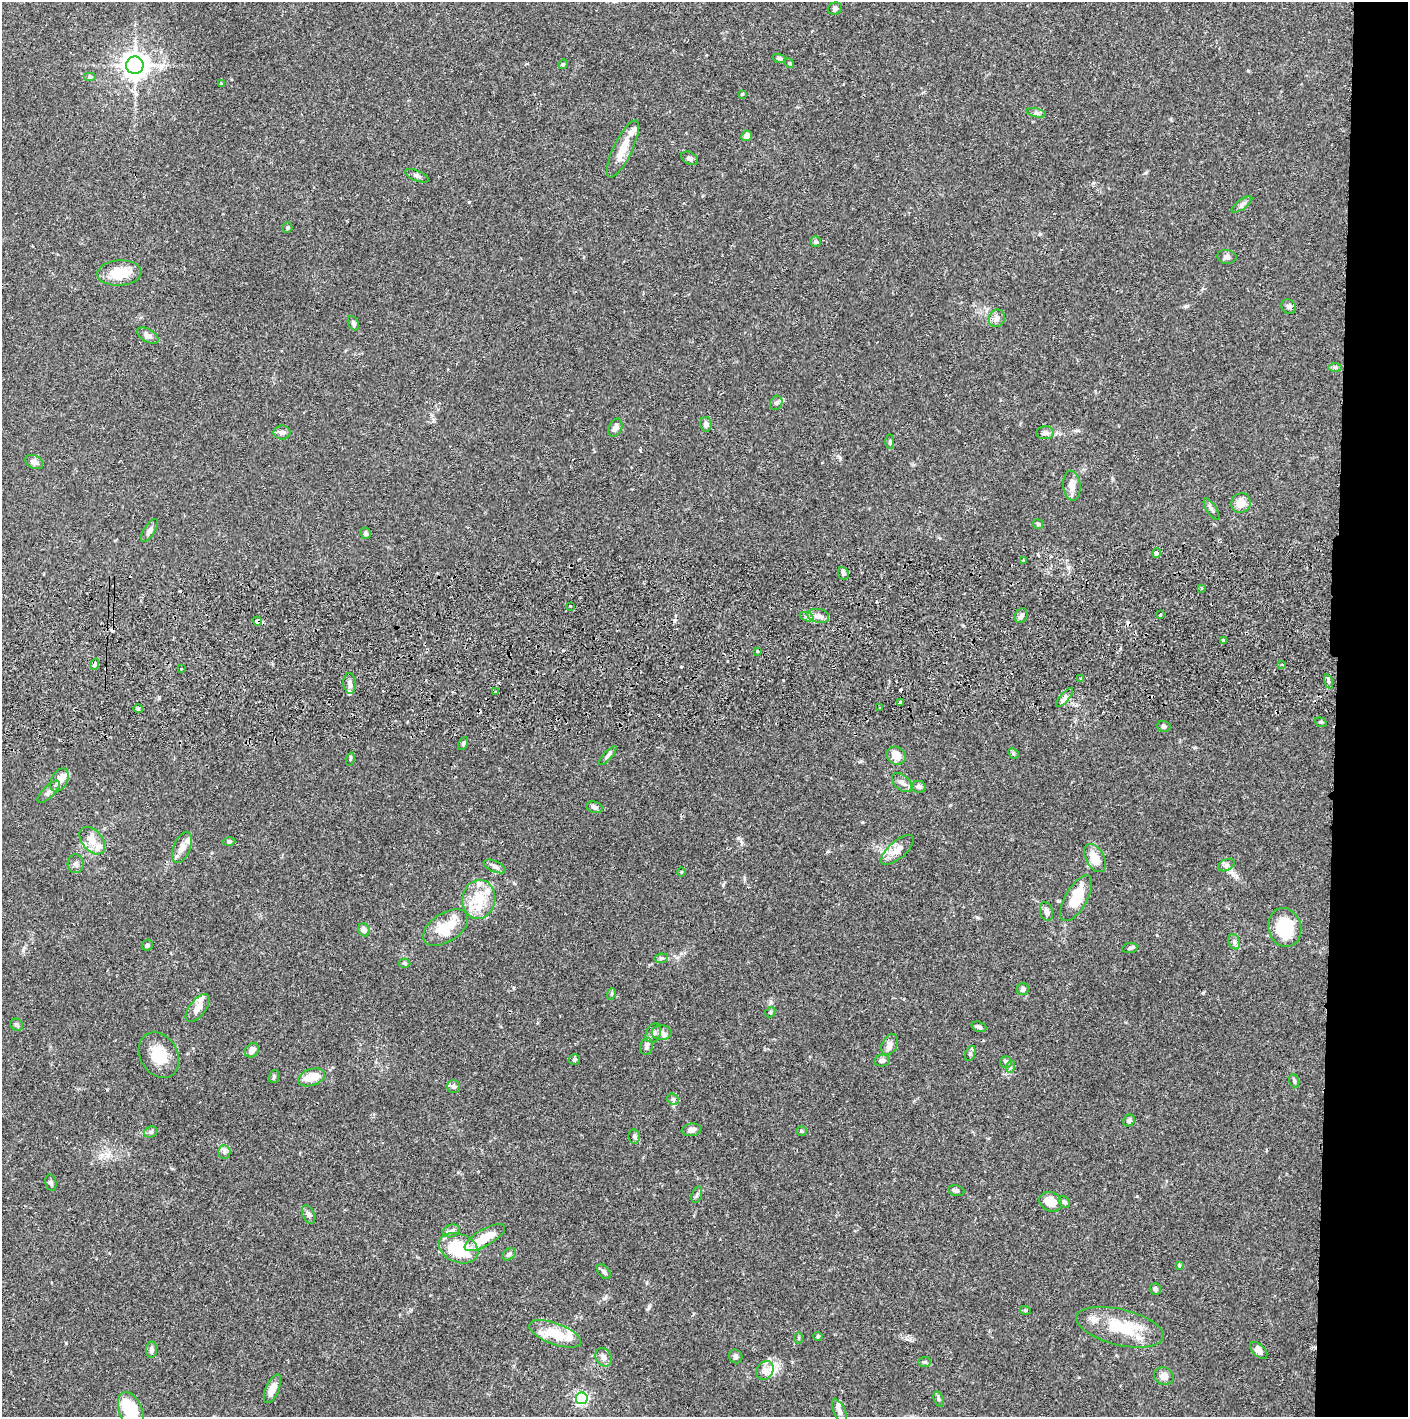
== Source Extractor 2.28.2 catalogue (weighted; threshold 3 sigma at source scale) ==
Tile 6 of 3 x 3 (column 3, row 2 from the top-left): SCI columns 2817-4222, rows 1471-2885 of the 4229 x 4357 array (HDU 1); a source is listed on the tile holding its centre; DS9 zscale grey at full resolution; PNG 1410 x 1419 px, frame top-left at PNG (2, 2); each listed source drawn as its Kron ellipse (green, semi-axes under 4 px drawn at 4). Shown black and unused: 5% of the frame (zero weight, under 2 of 3 exposures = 3% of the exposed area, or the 3 px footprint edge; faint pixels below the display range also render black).
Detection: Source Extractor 2.28.2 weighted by HDU 2 'WHT'; one run over the whole footprint, this tile lists its part. Background 0.0681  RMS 0.0049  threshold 0.0219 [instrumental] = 3 sigma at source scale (4.5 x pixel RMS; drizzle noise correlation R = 1.50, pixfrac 1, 0.05/0.05 arcsec/px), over >= 5 px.
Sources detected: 173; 7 cosmic-ray / hot-pixel residue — neither listed nor drawn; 17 inside a brighter listed object's ellipse — not listed separately; the other 149 listed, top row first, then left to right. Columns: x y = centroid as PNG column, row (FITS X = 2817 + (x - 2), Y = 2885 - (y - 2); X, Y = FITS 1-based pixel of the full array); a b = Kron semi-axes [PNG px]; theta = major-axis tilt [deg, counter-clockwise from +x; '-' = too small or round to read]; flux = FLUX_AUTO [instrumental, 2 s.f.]
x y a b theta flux
835 9 7 6 - 1.2
779 58 6 3 -14 0.72
789 63 5 4 - 0.58
563 64 5 4 - 0.54
135 65 9 8 - 420
90 77 6 4 0 0.7
222 84 3 3 - 0.57
742 94 4 3 - 0.53
1036 113 10 4 -13 1.1
747 136 5 5 - 2.8
623 149 31 9 64 9.3
690 158 9 6 -29 1.5
417 176 12 5 -23 1.5
1242 204 12 5 36 1.4
287 228 5 5 - 0.72
815 241 5 5 - 0.82
1227 257 10 7 -8 1.7
119 273 22 12 4 13
1289 306 8 7 - 1.3
997 318 9 8 - 2.1
353 323 8 5 -67 1.2
148 335 12 6 -31 2.7
1335 368 6 4 -1 0.91
776 403 7 6 - 1.3
706 424 7 5 -81 2
615 428 9 6 67 2.3
282 433 8 7 - 1.5
1045 433 9 6 -3 1.5
890 441 7 4 90 0.69
34 462 9 6 -25 2.3
1072 486 15 8 -85 3.7
1241 503 10 9 - 5.4
1212 509 12 5 -58 1.4
1038 524 5 5 - 0.68
149 530 13 5 58 1.8
366 533 6 5 - 1.3
1157 553 4 4 - 1.6
1023 561 3 3 - 1.3
843 573 6 5 - 1.1
1201 588 4 2 - 0.46
570 606 3 3 - 1.1
1160 615 3 3 - 0.72
818 616 11 7 -10 2.7
1021 616 7 6 - 1.4
807 617 7 4 -18 1.3
257 621 5 4 - 2.8
1223 640 3 3 - 0.98
757 651 3 3 - 1.2
95 664 6 3 70 0.6
1282 664 2 2 - 0.55
181 668 3 3 - 1.1
1080 678 3 2 - 0.65
1328 681 7 3 -71 0.99
350 683 10 6 -85 1.7
495 692 3 3 - 0.57
1064 698 12 4 49 1.7
900 702 3 3 - 1.2
880 707 4 3 - 0.45
138 709 4 4 - 0.74
1321 722 6 4 -20 0.6
1164 726 6 5 - 1.2
463 743 7 4 63 0.87
1013 753 6 4 -46 0.73
608 756 12 4 48 1.4
896 756 10 8 -30 6
350 759 7 4 74 0.71
60 780 12 8 62 3.3
902 782 12 7 -42 2.5
919 787 7 6 - 1.7
49 792 14 5 45 2.1
595 807 8 5 -18 1.2
92 841 16 10 -50 5.8
229 841 6 4 -1 0.7
182 847 16 8 67 3.7
898 850 20 8 41 5.2
1095 858 15 9 -61 7.5
76 864 9 8 - 1.6
1226 865 9 5 25 1.4
495 866 12 5 -23 1.5
681 872 4 3 - 0.37
1076 898 26 11 60 17
479 899 19 16 80 13
1046 912 10 6 -72 2
1285 927 20 16 -74 22
446 928 25 14 33 15
364 930 6 5 - 2
1234 942 8 6 -69 1.3
147 945 6 5 - 0.65
1130 948 7 5 10 0.94
661 958 7 4 7 0.83
405 963 6 4 -2 0.75
1023 989 6 6 - 1.7
611 994 6 3 70 0.62
198 1008 16 8 52 3.7
770 1012 6 4 45 0.66
17 1025 6 5 - 1.1
979 1027 7 5 -21 1.2
653 1033 10 7 66 2.2
662 1033 10 7 2 2.2
890 1044 11 7 63 2.6
646 1046 8 6 80 1.4
252 1050 8 6 48 2.7
970 1053 8 5 70 0.94
159 1055 24 18 -59 11
574 1059 6 5 - 0.79
882 1060 8 6 11 1.5
1006 1062 5 5 - 0.82
1010 1067 6 4 72 0.72
274 1077 6 5 - 0.82
311 1077 14 8 19 9
1294 1081 7 5 -70 0.8
454 1086 6 6 - 1.2
673 1099 6 5 - 0.89
1129 1120 6 5 - 1.3
691 1130 10 6 9 2.5
802 1131 5 4 - 0.65
151 1132 7 5 19 1
634 1136 7 5 -81 1
224 1152 7 6 - 1.4
51 1183 8 5 -79 1
956 1191 8 5 -12 1.1
697 1195 8 5 70 1
1051 1202 11 9 -27 7.3
1064 1202 6 5 - 0.96
309 1214 10 6 -64 1.5
451 1231 9 6 16 1.6
485 1238 23 8 30 12
459 1248 20 14 -22 29
509 1254 7 5 35 1.2
1179 1265 4 4 - 0.48
604 1272 8 5 -50 1.1
1155 1289 6 5 - 1.1
1025 1310 5 3 - 0.5
1120 1327 45 18 -13 22
555 1334 27 10 -20 12
818 1336 4 4 - 0.56
799 1338 6 4 89 0.55
151 1350 8 5 84 1.7
1259 1350 10 6 -44 2.9
736 1356 7 6 - 1.1
604 1357 10 7 -56 2.1
924 1362 6 5 - 0.81
765 1370 10 8 56 3.1
1164 1376 10 8 -25 3.2
272 1389 15 6 66 4
582 1398 6 6 - 94
939 1399 8 4 -70 0.99
131 1411 20 11 -67 21
839 1411 13 5 -65 2
Overlapping masked pixels (flux is a lower limit): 1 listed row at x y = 257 621
Isophote crosses this tile's border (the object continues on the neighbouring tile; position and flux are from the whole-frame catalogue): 1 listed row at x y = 131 1411
Unlisted compact peaks at least as high as the median listed source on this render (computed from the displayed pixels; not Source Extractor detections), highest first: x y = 738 838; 840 458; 1187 306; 649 1307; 469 202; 723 885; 66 1343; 783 680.